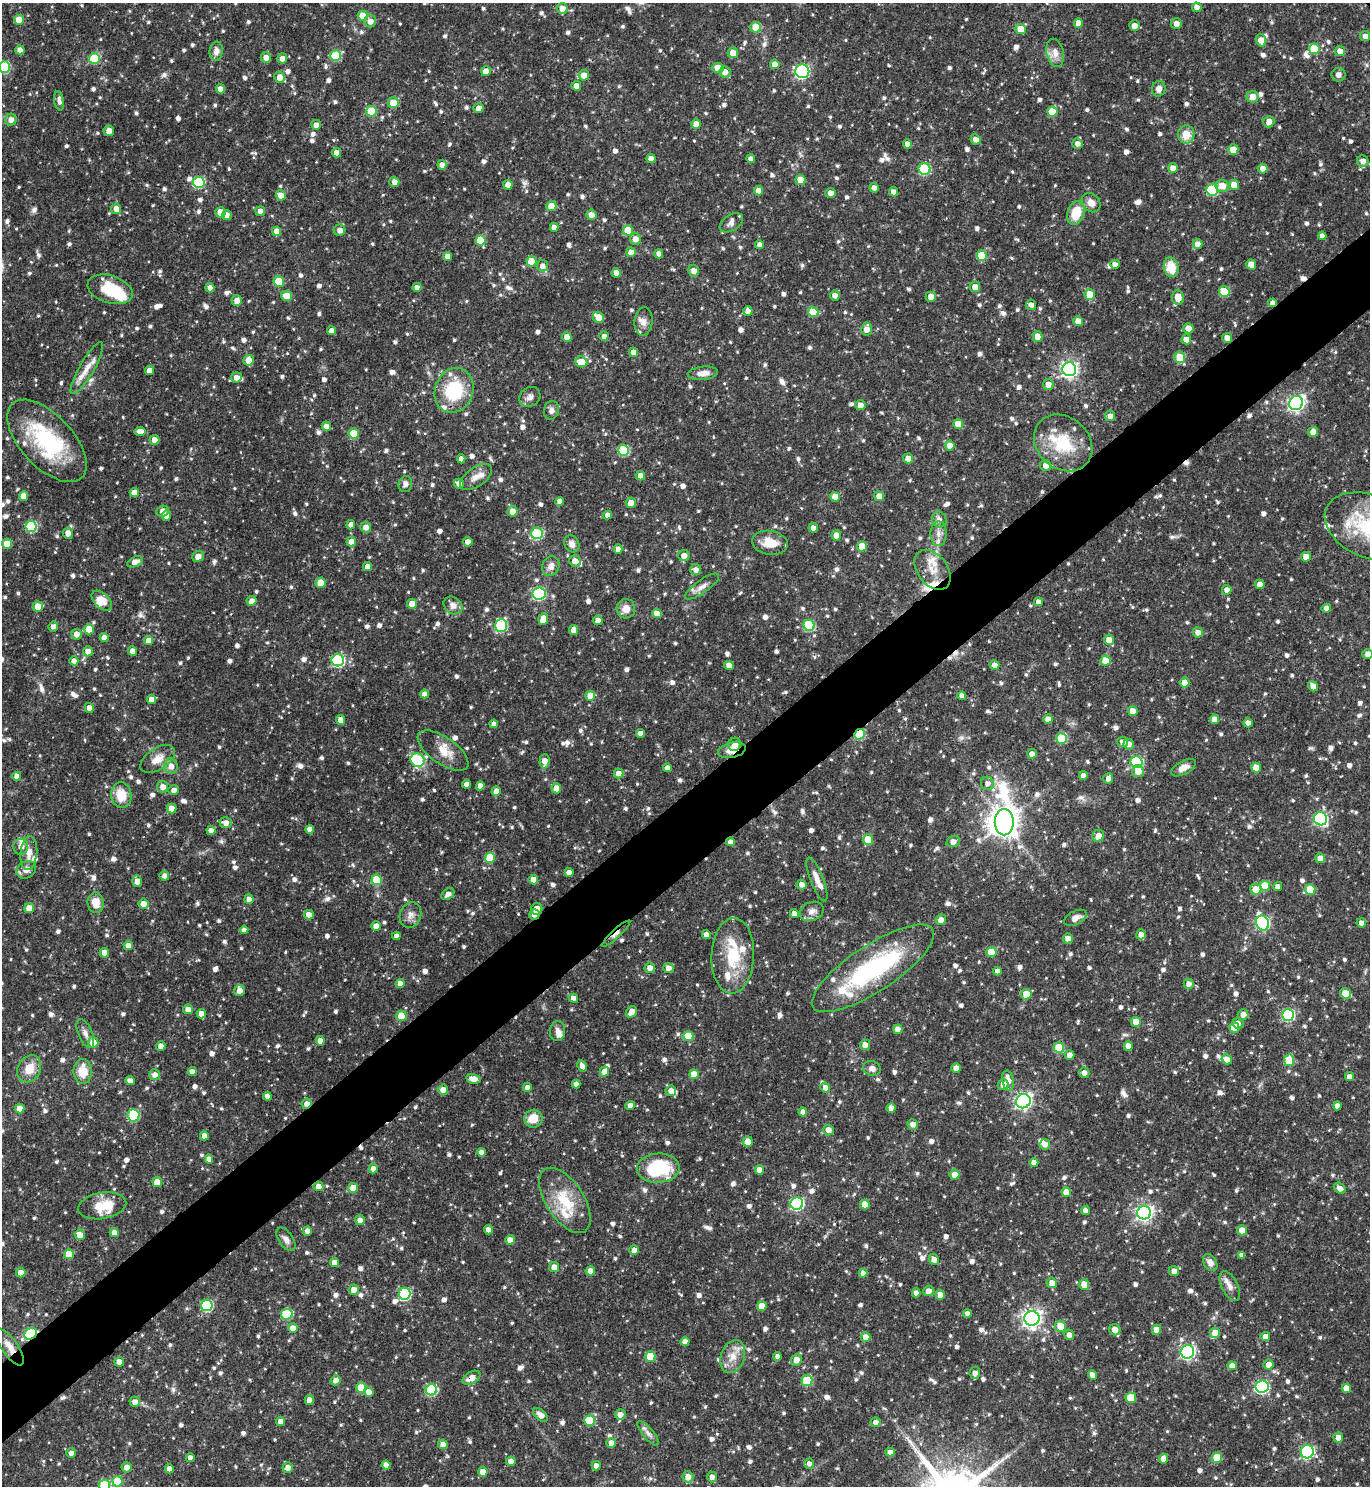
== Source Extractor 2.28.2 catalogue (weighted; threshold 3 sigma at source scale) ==
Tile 7 of 4 x 4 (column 3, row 2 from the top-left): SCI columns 3039-4406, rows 2969-4452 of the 5936 x 5941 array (HDU 1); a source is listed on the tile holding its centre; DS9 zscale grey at full resolution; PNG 1372 x 1488 px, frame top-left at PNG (2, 3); each listed source drawn as its Kron ellipse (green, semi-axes under 4 px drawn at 4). Shown black and unused: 5% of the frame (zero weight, under 3 of 4 exposures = <1% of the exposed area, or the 3 px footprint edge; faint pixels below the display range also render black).
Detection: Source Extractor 2.28.2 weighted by HDU 2 'WHT'; one run over the whole footprint, this tile lists its part. Background 0.119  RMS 0.0042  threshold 0.0188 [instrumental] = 3 sigma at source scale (4.5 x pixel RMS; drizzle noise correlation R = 1.50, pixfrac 1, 0.05/0.05 arcsec/px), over >= 5 px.
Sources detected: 1301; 2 inside a brighter object's white glare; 4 cosmic-ray / hot-pixel residue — neither listed nor drawn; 41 inside a brighter listed object's ellipse — not listed separately; of the other 1254, all 500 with FLUX_AUTO >= 1.95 (the completeness limit of this list) listed and drawn (754 fainter detections not listed), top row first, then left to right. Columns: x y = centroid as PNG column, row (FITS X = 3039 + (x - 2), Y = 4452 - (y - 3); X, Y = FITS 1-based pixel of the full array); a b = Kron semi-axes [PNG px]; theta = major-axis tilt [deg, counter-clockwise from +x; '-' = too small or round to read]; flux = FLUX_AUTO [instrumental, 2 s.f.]
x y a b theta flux
1197 7 5 4 - 2.2
562 8 5 5 - 3.4
363 16 5 5 - 9.1
19 20 5 5 - 7.4
370 21 6 6 - 2.7
1078 23 5 4 - 4.1
1176 24 5 5 - 2.5
1134 26 5 5 - 2.7
755 27 5 5 - 7.1
1020 29 5 5 - 5.8
1365 36 5 5 - 2.5
1261 40 6 5 - 3.3
1314 49 5 5 - 13
20 50 4 4 - 3
216 51 9 6 84 2.6
1340 51 5 5 - 4
733 53 5 5 - 4.1
1055 53 14 8 -78 3.5
336 56 5 5 - 17
94 58 5 5 - 21
266 58 5 5 - 3
282 58 5 5 - 2.6
775 64 5 4 - 2.9
5 67 5 5 - 30
718 68 6 5 - 5.1
486 71 5 4 - 4
802 71 7 7 - 71
725 72 6 5 - 3
584 75 5 5 - 3.7
1338 75 7 7 - 2.2
279 77 6 5 - 3.3
576 86 5 4 - 2.5
220 89 4 4 - 3.4
1159 89 8 7 - 2.6
1252 97 6 5 - 4.5
59 101 9 4 -81 2
393 103 5 5 - 6.5
478 108 5 4 - 2.8
371 111 5 5 - 14
1052 112 5 5 - 10
11 120 6 5 - 2.6
1269 122 6 5 - 3
696 124 5 5 - 3.6
316 125 5 5 - 2.8
109 131 5 5 - 2.7
1186 134 9 8 - 6.1
976 139 5 5 - 2.5
907 144 4 4 - 2.9
1077 144 5 5 - 2.2
1233 150 5 5 - 5.9
336 153 4 4 - 3
651 159 4 4 - 3
751 159 4 4 - 2.3
1363 161 6 5 - 2.8
442 165 5 4 - 2.6
1173 168 5 4 - 3.1
925 169 6 6 - 33
1263 169 5 5 - 3
801 180 5 5 - 7.4
199 182 6 5 - 31
394 182 5 5 - 2.5
508 185 5 4 - 3.7
1234 185 5 5 - 6.3
1222 186 6 6 - 4.8
874 188 5 4 - 2.5
1212 190 6 6 - 33
758 191 4 4 - 3.4
894 192 5 4 - 2.7
831 193 5 5 - 2.6
281 195 5 5 - 3.5
1091 203 10 8 -49 2.9
551 206 5 5 - 5.1
116 209 5 5 - 3.4
260 211 5 4 - 2.4
220 212 5 5 - 8.2
1076 213 12 8 71 9.9
227 215 5 4 - 2.1
591 215 5 5 - 2.8
731 223 13 8 33 2.2
554 227 4 4 - 2.6
339 230 6 5 - 2.1
628 230 5 5 - 11
277 231 5 4 - 4.7
1322 236 4 4 - 2.2
635 239 6 5 - 3.3
480 240 5 5 - 12
1198 244 5 5 - 2.9
759 245 4 4 - 2.2
631 252 5 5 - 3.3
659 254 4 4 - 2.6
982 255 5 5 - 12
448 256 4 4 - 3.2
531 261 5 5 - 9.4
1115 264 5 4 - 2
1251 264 5 5 - 4.1
542 266 6 5 - 2.2
1171 267 10 7 -77 9.3
694 271 6 5 - 3
616 273 4 4 - 3.1
279 282 5 5 - 14
417 287 4 4 - 2.1
975 287 5 5 - 3.3
210 288 4 4 - 2.4
110 289 23 13 -18 15
1224 292 5 5 - 16
1090 294 5 5 - 7.7
835 295 5 5 - 2.2
287 296 5 5 - 4.9
931 297 5 5 - 3.6
1178 297 7 6 - 5.7
237 301 5 5 - 3.3
1273 303 4 4 - 2.1
1031 305 5 5 - 2.2
748 311 5 4 - 2.3
813 312 5 5 - 9.1
598 317 6 5 - 5.9
644 321 14 9 84 2.7
1078 321 5 4 - 4.9
1188 328 5 5 - 3.6
867 329 6 5 - 3.8
332 331 4 4 - 3.2
604 336 4 4 - 2
1037 336 5 5 - 4.1
567 337 5 4 - 3.9
1227 338 5 5 - 3.1
1186 339 5 5 - 3.4
633 352 4 4 - 2.6
1180 357 6 5 - 10
249 360 5 5 - 4.3
581 362 6 5 - 6.8
87 368 29 7 60 5.4
1069 369 7 7 - 150
149 370 4 4 - 3
703 373 15 6 6 3.6
236 377 5 5 - 2.9
1048 384 5 5 - 2.7
454 390 23 19 72 24
530 397 11 9 36 2.3
1296 403 7 6 - 120
860 405 5 5 - 2.9
551 410 9 7 78 2.3
1110 416 5 5 - 2.2
958 424 5 5 - 7.7
326 426 4 4 - 2.6
140 432 5 4 - 3.5
1313 432 5 5 - 3.7
354 433 5 5 - 8.8
154 440 5 5 - 3
47 441 51 26 -47 40
1063 443 31 25 -41 20
950 445 5 5 - 3.5
624 450 5 5 - 23
908 458 5 5 - 3.4
461 459 4 4 - 2.6
1046 465 6 5 - 3.4
640 476 5 4 - 3.1
476 477 18 9 35 3.6
405 484 8 7 - 2.1
459 484 5 4 - 2.5
134 492 4 4 - 4.6
23 496 5 4 - 4.2
879 496 5 5 - 3.8
835 497 5 5 - 5.5
559 501 4 4 - 2.5
631 503 5 5 - 4.2
163 511 6 5 - 3.5
512 511 5 5 - 3.5
608 515 4 4 - 2.2
167 516 5 4 - 3.3
939 520 8 7 - 2.3
351 525 5 4 - 2.6
31 526 5 5 - 29
1369 526 46 31 -24 36
366 527 5 5 - 2.9
813 528 5 4 - 2.5
68 533 5 5 - 3.2
537 533 6 5 - 28
938 534 12 8 -90 2.9
836 535 5 5 - 3.9
351 542 5 5 - 3.9
468 542 5 4 - 2.7
770 543 18 12 -9 7.4
7 544 5 5 - 6.8
572 544 9 7 -61 2.6
862 546 5 5 - 8.5
618 549 4 4 - 2.7
684 555 5 5 - 3.1
198 556 6 5 - 3.8
1306 557 5 5 - 3.7
575 561 6 5 - 3.5
135 562 8 5 24 3.4
551 566 10 8 67 2.9
368 567 4 4 - 3.2
696 570 5 5 - 2.6
932 570 22 15 -52 8.1
321 583 5 5 - 9.3
1260 584 5 4 - 2.7
702 587 20 6 35 3.1
1227 590 5 5 - 2.3
539 593 6 6 - 45
102 601 12 7 -44 5.2
252 601 5 4 - 2.8
1038 602 4 4 - 2.5
412 604 5 5 - 5.6
453 605 10 8 -37 2.8
38 607 5 5 - 6.2
1326 608 4 4 - 2
626 609 9 9 - 4.2
657 613 5 4 - 3.5
543 619 6 5 - 5.6
598 620 5 4 - 2.7
809 625 6 5 - 25
53 626 5 5 - 2
501 626 6 6 - 30
89 629 5 5 - 6.1
574 630 5 4 - 3.3
1198 632 5 5 - 3.1
76 634 5 5 - 2.8
104 638 4 4 - 3.1
1109 640 5 5 - 4.1
149 641 5 4 - 4
88 651 5 5 - 3
132 651 4 4 - 3.1
1368 654 5 5 - 2.4
338 660 6 6 - 51
74 661 4 4 - 2.1
1105 661 5 5 - 7.3
729 665 5 4 - 3
994 665 5 4 - 2.7
1185 682 5 5 - 4
1313 686 5 4 - 3.5
425 694 4 4 - 2.8
590 696 5 5 - 5.3
962 696 4 4 - 2.1
151 699 4 4 - 3.5
89 708 5 4 - 2.8
1133 711 5 5 - 3.7
1048 719 5 4 - 3.1
1214 719 5 4 - 4.2
341 720 5 4 - 4
1248 723 4 4 - 2.1
494 724 4 4 - 2.1
641 733 4 4 - 2.2
859 734 5 5 - 21
1061 738 5 5 - 19
1123 742 5 5 - 2.5
735 744 6 6 - 4.4
1129 744 5 5 - 2.6
443 750 29 13 -35 6.9
732 750 14 7 12 4
1032 754 5 5 - 2.4
158 759 19 11 34 5.3
417 760 7 6 - 23
545 761 7 5 89 3.4
1137 762 6 6 - 39
171 766 8 6 -81 3.1
667 768 4 4 - 2.1
1183 768 13 6 28 3.5
1256 768 5 5 - 5.1
1138 771 6 5 - 4
619 773 5 5 - 3
1083 775 4 4 - 2
17 776 4 4 - 3.1
1108 779 5 5 - 2.2
987 783 6 6 - 2
467 784 4 4 - 2.6
480 786 4 4 - 2.8
163 787 5 5 - 3.2
556 788 5 4 - 3.7
174 790 5 5 - 2.3
496 791 4 4 - 3.7
121 795 13 10 -84 8.6
172 808 5 5 - 5.1
1321 819 7 6 - 60
1004 822 13 9 -89 710
226 823 6 5 - 2.6
310 829 4 4 - 3
211 830 5 4 - 2.3
1098 836 6 5 - 3.3
868 839 5 5 - 11
730 842 4 4 - 2.2
953 842 7 5 21 3.1
21 847 8 7 - 2.6
29 853 17 8 85 4.2
490 858 5 5 - 14
1320 858 5 5 - 3.3
26 870 10 8 30 2.9
569 872 4 4 - 2.5
164 876 5 5 - 2.4
377 880 5 5 - 15
533 880 5 4 - 4.6
817 880 23 6 -69 4.2
137 881 6 5 - 3.1
802 885 5 4 - 2.3
1265 886 5 5 - 11
1278 887 4 4 - 2.2
1256 889 5 5 - 5.8
1310 889 5 5 - 11
448 894 7 5 36 2
249 899 4 4 - 2.2
96 903 10 8 -84 5.5
143 904 5 5 - 3.5
29 908 5 4 - 5.2
537 909 6 5 - 3.3
812 911 12 9 22 2.8
794 913 4 4 - 2.1
534 914 5 5 - 2.4
309 915 5 5 - 3.5
410 915 13 10 73 2.9
1075 918 12 7 27 2.8
941 920 5 5 - 2.4
1263 923 7 6 - 66
1361 923 4 4 - 2.1
376 926 5 4 - 3.4
244 930 4 4 - 2.1
616 934 19 4 42 2.2
1141 934 5 4 - 2.4
706 935 4 4 - 2.5
396 936 4 4 - 2.1
1068 938 5 5 - 3.2
128 946 4 4 - 3.4
991 952 5 5 - 9.6
104 953 5 4 - 3
733 956 38 21 88 19
650 968 5 5 - 2.9
668 968 5 5 - 2.6
873 968 71 23 33 59
998 971 4 4 - 2.3
400 983 4 4 - 3.1
1189 984 5 5 - 2.4
239 991 5 5 - 2.8
1346 993 6 5 - 7.8
1026 994 5 5 - 5.6
573 998 5 4 - 2.5
188 1009 5 5 - 3.7
631 1012 6 5 - 3.3
201 1014 5 4 - 3.1
1243 1014 5 5 - 2.8
1288 1015 6 6 - 48
401 1016 5 5 - 8.4
1136 1022 5 5 - 5.2
1238 1023 6 5 - 2.2
1234 1027 5 5 - 6.4
898 1029 4 4 - 3.7
558 1031 10 7 84 2.1
85 1034 15 7 -67 2.4
688 1036 5 5 - 13
320 1041 5 4 - 2.6
93 1042 5 5 - 6
865 1045 5 5 - 2.9
161 1046 4 4 - 2.5
1128 1046 5 4 - 3.3
1059 1048 5 5 - 16
1069 1055 5 5 - 2.3
1227 1059 5 4 - 3.3
1289 1060 6 5 - 12
582 1066 6 4 -62 2.2
872 1068 9 7 -19 2.2
956 1068 4 4 - 3.2
29 1069 14 11 60 7
83 1071 12 9 -90 8.8
604 1071 5 5 - 3.4
192 1072 4 4 - 2.3
1084 1073 5 5 - 2.4
694 1074 5 4 - 5.8
155 1075 5 5 - 2.4
1350 1077 4 4 - 3
473 1079 7 4 -11 3.7
130 1081 5 4 - 2.6
1008 1081 10 5 -79 3.8
576 1084 4 4 - 2.1
1003 1085 5 5 - 3.3
527 1087 4 4 - 2.2
825 1088 5 4 - 2.5
443 1090 5 5 - 3
671 1091 5 5 - 2.7
267 1096 4 4 - 2.6
1023 1101 7 7 - 120
307 1104 5 5 - 2.4
630 1105 5 4 - 2.8
1337 1106 4 4 - 2.5
891 1108 5 4 - 2.9
20 1109 5 4 - 3.3
803 1112 4 4 - 2.6
133 1115 6 6 - 28
533 1119 9 9 - 7.2
913 1124 5 5 - 2.9
828 1130 5 5 - 3.3
204 1136 4 4 - 3
748 1142 5 5 - 6.8
1045 1144 5 5 - 2.6
481 1152 4 4 - 2.4
209 1159 4 4 - 2.8
1034 1163 4 4 - 3.2
658 1168 21 14 3 28
373 1169 5 4 - 2.3
759 1170 4 4 - 3.2
955 1175 5 5 - 4.3
157 1182 5 5 - 4.8
318 1186 5 5 - 3.1
353 1188 5 5 - 7
1340 1188 6 4 -37 2.6
1066 1192 5 5 - 5.8
565 1200 37 19 -57 17
797 1203 6 6 - 67
865 1204 5 5 - 6.3
102 1206 24 13 9 11
1085 1210 4 4 - 2.1
1144 1213 7 6 - 140
360 1220 5 5 - 3
488 1230 4 4 - 2.3
1242 1230 5 5 - 4.5
307 1231 5 4 - 2
114 1232 4 4 - 3.1
80 1235 5 5 - 4.1
286 1239 13 7 -56 2.3
510 1240 5 4 - 3.1
634 1250 5 4 - 2.9
69 1254 5 5 - 7.8
1242 1255 4 4 - 2.4
934 1260 6 5 - 2.8
1210 1262 9 6 -60 2.5
335 1263 4 4 - 4.5
554 1267 5 5 - 3.6
590 1271 4 4 - 4.8
1174 1271 5 5 - 2.4
21 1273 5 4 - 3.4
863 1273 4 4 - 2.3
1052 1283 5 5 - 3.5
1084 1284 5 5 - 5.8
1230 1286 16 8 -63 2.7
354 1290 5 5 - 3.1
928 1291 5 5 - 3.1
916 1293 4 4 - 2.2
405 1294 6 6 - 40
940 1295 5 4 - 4.1
207 1305 6 6 - 37
762 1306 5 4 - 5.8
287 1314 5 5 - 27
967 1314 4 4 - 2.1
1032 1318 7 7 - 200
1060 1326 5 5 - 7.6
293 1328 5 5 - 4
1115 1330 6 5 - 3.6
1156 1330 5 4 - 4.4
1215 1333 5 5 - 5.6
31 1334 7 5 35 41
1069 1335 5 5 - 2.5
1265 1336 5 4 - 3
865 1337 5 4 - 2.8
685 1342 4 4 - 3.1
10 1347 21 8 -56 4.5
1187 1352 7 6 - 82
650 1356 5 5 - 11
778 1356 4 4 - 2
733 1357 17 11 69 5.5
796 1360 6 5 - 3.9
119 1362 5 4 - 2.9
1269 1365 5 5 - 3.4
1232 1366 4 4 - 4
975 1373 6 5 - 2.4
1093 1375 5 4 - 3.2
472 1378 9 6 29 3.9
335 1380 5 5 - 2.5
807 1380 5 5 - 16
361 1387 5 5 - 9.1
1262 1387 6 6 - 62
1347 1388 5 4 - 5.1
431 1390 6 5 - 35
369 1392 5 5 - 3
1131 1398 5 5 - 11
309 1400 5 4 - 3
135 1402 5 5 - 2.5
541 1415 9 5 -41 3.3
620 1415 5 5 - 2.5
589 1420 5 5 - 13
281 1421 4 4 - 2.5
876 1422 5 5 - 2
648 1433 15 5 -50 2
1338 1438 5 5 - 3.1
611 1443 5 5 - 3.3
443 1444 5 4 - 2.3
890 1452 4 4 - 2.3
1307 1452 6 6 - 59
71 1453 4 4 - 2
190 1458 4 4 - 2.4
1217 1458 5 5 - 10
1164 1459 5 4 - 3.5
511 1461 5 5 - 2.5
809 1464 5 5 - 2.1
386 1465 4 4 - 2.9
596 1466 4 4 - 2
127 1467 5 5 - 2.8
288 1468 5 5 - 2.8
169 1469 4 4 - 3
483 1472 5 4 - 5
688 1477 5 5 - 3.6
712 1477 5 5 - 2.3
117 1481 5 5 - 14
104 1485 5 5 - 24
Overlapping masked pixels (flux is a lower limit): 11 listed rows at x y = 1273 303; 859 734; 735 744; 732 750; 730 842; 534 914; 616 934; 307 1104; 31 1334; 10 1347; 472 1378
Isophote crosses this tile's border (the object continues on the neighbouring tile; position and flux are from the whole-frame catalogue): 4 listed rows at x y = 5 67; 1369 526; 1368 654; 104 1485